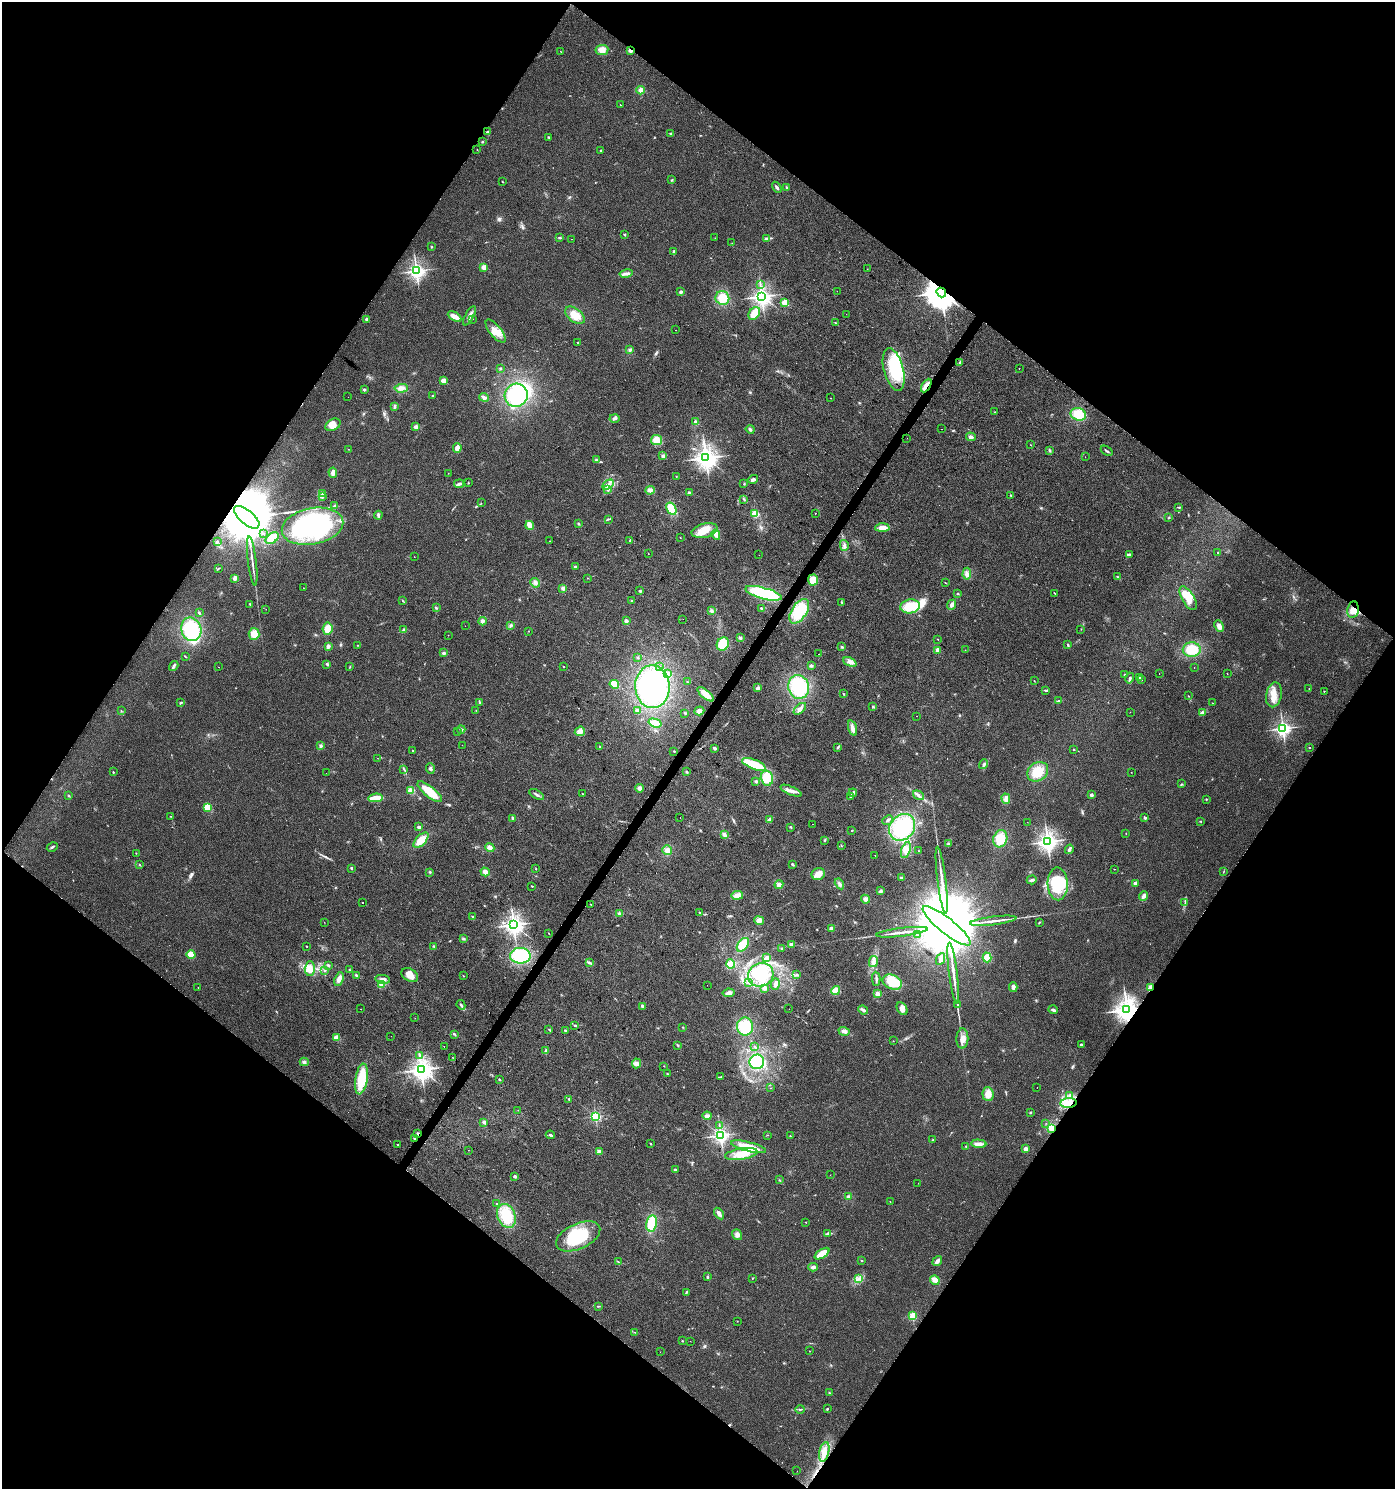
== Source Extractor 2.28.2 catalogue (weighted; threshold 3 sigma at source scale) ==
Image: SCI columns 249-5819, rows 1-5948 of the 6001 x 5954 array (HDU 1 of 3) = the unmasked area's bounding box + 8 px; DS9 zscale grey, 4 x 4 block average (1 PNG px = mean of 4 x 4 image px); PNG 1397 x 1491 px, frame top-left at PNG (2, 2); each listed source drawn as its Kron ellipse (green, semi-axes under 4 px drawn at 4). Shown black and unused: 49% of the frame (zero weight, under 2 of 3 exposures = <1% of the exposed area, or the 3 px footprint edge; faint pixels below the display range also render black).
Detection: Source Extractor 2.28.2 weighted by HDU 2 'WHT'. Background 0.0242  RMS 0.0061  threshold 0.0276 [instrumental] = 3 sigma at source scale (4.5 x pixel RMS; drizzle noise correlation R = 1.50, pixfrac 1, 0.0396/0.0396 arcsec/px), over >= 5 px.
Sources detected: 514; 1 too faint to see at this stretch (4 x 4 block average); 11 inside a brighter object's white glare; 3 cosmic-ray / hot-pixel residue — neither listed nor drawn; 2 coinciding with a brighter row at this scale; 21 inside a brighter listed object's ellipse — not listed separately; the other 476 listed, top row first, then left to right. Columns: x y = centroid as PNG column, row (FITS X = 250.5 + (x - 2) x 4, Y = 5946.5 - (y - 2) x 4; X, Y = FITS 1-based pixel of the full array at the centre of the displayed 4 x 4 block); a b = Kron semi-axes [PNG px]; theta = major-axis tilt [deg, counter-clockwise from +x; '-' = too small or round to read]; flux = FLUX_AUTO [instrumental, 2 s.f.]
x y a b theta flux
602 50 6 5 - 24
630 50 2 2 - 60
561 52 2 2 - 1.1
641 90 4 3 - 18
620 105 2 2 - 1.8
487 132 3 2 - 4.5
670 133 3 2 - 2.3
548 137 3 2 - 2.6
482 142 2 2 - 4.4
477 150 2 2 - 1.2
601 150 2 2 - 7.1
672 180 3 2 - 2.5
503 182 3 2 - 1.9
777 187 6 2 -58 5.7
787 187 3 2 - 3.3
625 234 2 2 - 11
559 238 4 2 - 3.9
715 238 2 2 - 0.96
766 238 4 3 - 5.9
571 239 2 2 - 1.8
732 243 2 2 - 0.87
432 247 2 2 - 2.5
674 251 3 2 - 4.5
483 267 2 2 - 100
867 269 2 2 - 0.92
416 271 3 2 - 1600
626 273 6 3 12 11
760 285 2 2 - 1.6
837 291 2 2 - 0.65
681 292 2 2 - 25
941 292 5 4 - 11000
762 296 3 3 - 2000
722 298 7 6 - 68
784 303 2 2 - 160
754 313 7 5 58 40
846 314 2 2 - 0.62
575 315 11 6 -39 51
454 316 7 3 -28 27
469 316 11 3 59 15
366 319 3 2 - 7.5
472 319 2 2 - 1.6
835 323 2 2 - 1.5
675 330 2 2 - 1.8
496 331 14 6 -51 37
578 342 2 2 - 3.8
630 350 2 2 - 2.4
960 362 3 2 - 3.8
500 368 2 2 - 2.2
1019 368 2 2 - 1.2
894 370 22 9 -75 210
443 381 2 2 - 100
926 386 7 3 59 20
401 388 7 4 4 17
364 390 2 2 - 5.2
516 395 12 11 - 190
433 396 3 2 - 3
348 397 2 2 - 0.63
484 397 5 4 - 10
831 398 2 2 - 0.79
394 407 4 2 - 4.6
995 412 2 2 - 2
1078 414 8 6 -18 69
615 418 5 3 - 8.5
696 422 3 3 - 11
333 425 8 5 30 40
416 427 4 3 - 14
750 429 4 2 - 7.4
942 429 2 2 - 3.6
971 437 5 3 - 9.5
907 438 2 2 - 1.6
657 440 5 5 - 37
1031 445 2 2 - 1.1
457 448 5 3 - 20
348 449 2 2 - 1
1049 450 3 2 - 3.6
1107 451 6 2 -35 6.2
663 456 4 3 - 8.6
1085 457 2 2 - 0.74
706 458 3 3 - 3100
596 460 3 2 - 3.4
333 473 5 3 - 19
448 473 2 2 - 0.76
676 476 2 2 - 2
753 479 5 2 - 11
469 483 2 2 - 1.1
459 484 5 3 - 10
744 484 2 2 - 2.3
608 485 6 3 31 14
608 490 2 2 - 8.6
650 490 5 4 - 14
322 493 2 2 - 2.7
689 493 2 2 - 23
1011 495 2 2 - 2.5
322 497 3 2 - 2.8
744 499 3 2 - 3
481 503 2 2 - 1
335 506 2 2 - 29
1178 507 4 2 - 2.9
671 509 6 4 -60 74
815 513 2 2 - 2.5
755 514 2 2 - 270
378 515 4 3 - 6.5
247 517 15 7 -40 69000
1169 517 3 2 - 2.1
608 519 4 2 - 4.8
578 524 3 2 - 3.1
530 525 4 3 - 38
312 526 31 18 11 550
882 528 7 4 2 22
704 531 13 7 14 49
263 533 2 2 - 4
716 535 5 3 - 18
680 537 2 2 - 1.3
272 538 7 5 40 63
630 540 3 2 - 3.4
217 541 3 2 - 2.9
550 541 2 2 - 0.84
844 545 5 3 - 8.9
1217 552 2 2 - 1.5
648 554 2 2 - 1.3
759 555 2 2 - 0.46
1129 555 3 2 - 13
414 557 2 2 - 0.71
252 561 25 2 -83 19
575 567 2 2 - 22
218 569 3 2 - 2
967 574 6 4 85 13
1117 577 3 2 - 3.4
235 578 3 3 - 18
587 578 2 2 - 1.3
813 580 5 5 - 41
535 583 5 4 - 11
945 583 3 2 - 1.5
303 588 2 2 - 0.81
563 588 4 3 - 9.2
640 591 2 2 - 16
764 593 19 5 -15 230
1055 593 2 2 - 1.5
958 594 3 2 - 2.5
1188 598 13 6 -59 53
631 600 2 2 - 2.4
402 601 2 2 - 1.5
842 602 2 2 - 3.4
250 604 2 2 - 1.9
951 605 5 3 - 11
910 606 10 7 10 90
436 608 3 2 - 3.1
761 608 2 2 - 13
266 609 2 2 - 0.76
711 610 3 3 - 5.2
1353 610 8 5 80 30
799 611 14 7 57 120
199 613 3 2 - 4.7
683 619 2 2 - 0.55
482 621 4 3 - 11
626 621 2 2 - 41
511 625 3 3 - 7.3
465 626 2 2 - 0.55
1219 626 6 4 -64 20
191 629 12 10 -71 210
328 629 6 5 - 38
1081 629 2 2 - 0.91
404 630 3 2 - 4.9
528 631 2 2 - 1.1
254 634 6 5 - 37
448 635 2 2 - 0.83
740 638 3 3 - 6.8
937 639 3 2 - 1.4
723 644 7 6 - 75
358 645 2 2 - 1.2
1068 645 3 2 - 3
328 646 4 3 - 9.2
842 647 3 2 - 3.4
938 650 2 2 - 77
965 650 2 2 - 0.85
1192 650 9 7 -2 110
444 653 4 3 - 5.6
818 654 2 2 - 3.4
185 657 2 2 - 1.3
638 658 2 2 - 1.6
850 662 7 4 -26 16
327 664 3 2 - 6.3
174 666 5 2 - 8.8
811 666 3 3 - 5.9
218 667 2 2 - 2.3
350 667 3 2 - 1.8
563 667 2 2 - 3.3
660 667 2 2 - 3.1
1194 667 2 2 - 0.71
1227 673 2 2 - 1.1
667 674 4 3 - 8.8
1159 674 2 2 - 0.77
1125 675 3 2 - 3.9
1139 677 3 2 - 6.2
1130 678 5 2 - 7.6
1141 679 3 2 - 3
1034 681 2 2 - 1.1
687 682 2 2 - 1.2
614 684 5 3 - 44
652 687 21 17 -87 410
799 687 12 10 -77 190
758 688 4 3 - 9
1309 689 2 2 - 1.3
1045 690 3 2 - 3.6
1324 691 2 2 - 2.9
706 694 10 4 -40 32
843 694 2 2 - 1.9
1274 695 12 7 78 45
1188 696 2 2 - 1.9
1058 701 3 2 - 3.2
480 702 3 2 - 3.7
181 703 3 2 - 3.8
1212 703 2 2 - 0.86
873 707 3 2 - 3.4
800 709 7 3 43 13
476 710 2 2 - 1.4
121 711 2 2 - 1
637 711 3 3 - 12
699 711 5 3 - 15
1130 712 2 2 - 0.79
1203 712 3 3 - 6
685 713 3 2 - 2.9
916 716 2 2 - 1.5
655 723 7 3 -16 46
853 728 8 3 -72 18
1283 728 2 2 - 1300
461 729 4 2 - 4.5
580 731 5 4 - 19
457 732 2 2 - 0.87
462 745 2 2 - 0.81
321 746 4 3 - 7.5
600 746 2 2 - 6.1
838 747 2 2 - 2.4
714 748 3 3 - 6
1310 748 2 2 - 1.4
1074 749 2 2 - 2
413 751 2 2 - 8.8
674 751 2 2 - 2.3
377 758 2 2 - 0.65
754 764 12 5 -22 120
984 764 5 2 - 5.9
404 769 3 2 - 2.8
430 769 5 3 - 10
113 772 2 2 - 4.4
687 772 2 2 - 5.4
1038 772 11 9 38 80
1131 772 2 2 - 0.9
326 773 2 2 - 0.65
767 778 7 6 - 79
756 781 3 3 - 4.7
1182 784 3 2 - 2.9
639 788 4 4 - 9.3
411 790 2 2 - 170
791 791 11 4 -23 20
430 792 15 5 -38 93
853 793 4 2 - 12
536 794 8 2 -32 11
582 794 2 2 - 2.6
918 795 6 3 -33 10
1091 795 2 2 - 25
69 796 2 2 - 1.6
850 796 3 2 - 3.6
375 798 7 3 4 55
1006 799 5 3 - 17
1206 799 2 2 - 2.1
208 807 4 3 - 70
171 816 2 2 - 1.2
513 818 4 2 - 6.2
680 818 2 2 - 8.8
1145 818 3 2 - 6.2
770 820 4 4 - 10
888 820 6 2 41 5.6
1200 821 3 2 - 2
1027 822 2 2 - 0.7
812 824 2 2 - 1.3
419 827 2 2 - 33
791 827 3 2 - 2.9
902 827 14 12 47 220
852 830 2 2 - 2.6
1126 833 2 2 - 1.2
724 835 4 3 - 12
1000 839 9 7 69 73
421 840 9 5 45 56
824 841 2 2 - 1.9
1047 842 3 3 - 2200
948 844 2 2 - 8
841 846 2 2 - 1.7
52 847 5 2 - 5.5
490 848 5 3 - 16
1069 849 5 2 - 11
667 850 5 4 - 14
906 850 8 4 73 23
919 851 2 2 - 1.6
136 853 2 2 - 1.6
875 855 2 2 - 1.7
139 864 3 2 - 2.1
792 864 2 2 - 17
351 868 2 2 - 14
536 869 2 2 - 1.9
1114 869 2 2 - 1.4
1224 871 2 2 - 1.3
430 872 3 2 - 3.2
485 872 5 3 - 20
818 874 7 6 - 31
901 877 3 2 - 4.5
942 880 34 2 -83 44
1032 880 5 3 - 8.7
1135 883 3 2 - 7.1
839 884 6 3 -59 8.5
1058 884 16 10 -88 130
779 885 4 4 - 12
532 886 2 2 - 4.8
881 891 3 3 - 6.4
737 895 6 4 4 20
1143 896 5 3 - 11
866 899 5 4 - 13
362 902 2 2 - 2.6
1185 902 2 2 - 1.5
591 904 3 2 - 2.1
700 912 2 2 - 1.5
619 914 4 3 - 9.9
473 917 3 2 - 4
759 920 5 3 - 16
993 921 23 2 7 29
324 922 2 2 - 1.3
1039 922 2 2 - 2.6
513 925 3 3 - 2200
947 926 30 7 -38 120000
831 929 2 2 - 59
902 932 26 2 7 27
549 933 2 2 - 2.6
917 935 2 2 - 2
464 939 3 2 - 4
743 945 8 5 51 60
791 945 3 2 - 13
306 946 2 2 - 2.8
434 946 3 2 - 4.1
781 949 2 2 - 1.4
191 954 4 4 - 45
520 956 10 8 0 170
987 957 5 4 - 35
766 958 4 3 - 14
940 959 6 3 63 10
873 962 5 4 - 14
589 963 4 3 - 6.1
731 964 4 4 - 30
328 965 2 2 - 14
310 968 7 5 88 28
324 970 2 2 - 1.3
349 970 2 2 - 1.4
953 973 31 2 -83 40
356 975 3 2 - 4.4
410 975 9 6 -31 33
761 975 13 11 32 120
797 975 3 2 - 4.2
464 976 2 2 - 1.9
339 979 7 4 71 16
383 979 7 3 -10 14
876 979 7 2 -87 7.2
892 982 10 7 -23 73
748 983 3 2 - 3.3
775 984 6 3 86 11
381 985 4 4 - 9.3
707 985 2 2 - 0.61
198 987 2 2 - 0.88
1013 987 5 3 - 14
1150 987 3 2 - 47
765 988 4 3 - 7
836 991 4 4 - 39
729 993 6 3 9 12
877 994 2 2 - 76
957 1004 3 2 - 2.9
461 1005 5 2 - 7.6
642 1006 3 3 - 6.6
360 1009 2 2 - 0.95
789 1009 2 2 - 0.81
902 1009 7 5 -61 18
863 1010 5 2 - 11
1053 1010 5 3 - 8.2
1127 1010 3 3 - 3800
415 1018 2 2 - 0.72
575 1025 2 2 - 5.2
683 1027 2 2 - 1.2
745 1027 9 8 - 120
549 1029 2 2 - 1.6
565 1030 3 2 - 4.8
844 1031 6 3 -16 14
454 1034 3 2 - 4
391 1036 2 2 - 0.79
337 1037 2 2 - 120
962 1038 10 6 88 27
893 1041 2 2 - 1.4
678 1045 3 2 - 2.8
1081 1045 2 2 - 16
444 1046 2 2 - 0.68
755 1047 2 2 - 6
546 1050 2 2 - 2.6
419 1055 2 2 - 2
452 1057 2 2 - 1.1
304 1062 4 3 - 8.9
757 1062 7 7 - 87
636 1063 5 4 - 13
664 1066 2 2 - 2.2
421 1069 3 3 - 3000
668 1074 2 2 - 2.6
721 1077 3 2 - 3.3
361 1079 15 6 81 120
499 1079 2 2 - 9
1037 1087 2 2 - 0.46
771 1088 2 2 - 0.96
988 1094 7 5 -84 37
1070 1095 4 3 - 8.2
569 1099 2 2 - 4.2
1068 1103 8 5 5 57
518 1110 2 2 - 0.78
1031 1112 2 2 - 3.2
596 1116 2 2 - 560
707 1116 4 3 - 12
484 1122 2 2 - 33
1046 1123 2 2 - 0.98
719 1125 2 2 - 1.2
1052 1128 3 3 - 32
418 1134 3 2 - 6.4
550 1135 5 3 - 7.6
721 1135 2 2 - 1300
767 1135 2 2 - 1.4
790 1136 2 2 - 3.4
414 1138 2 2 - 15
932 1140 3 2 - 1.7
650 1144 2 2 - 5.3
979 1144 7 3 -2 19
397 1145 2 2 - 3.2
966 1146 2 2 - 6.7
748 1147 18 4 -14 86
1025 1149 2 2 - 62
469 1150 2 2 - 0.49
599 1152 2 2 - 72
741 1154 16 5 9 58
675 1170 2 2 - 24
830 1175 2 2 - 1.1
515 1176 2 2 - 26
779 1180 2 2 - 2.1
918 1183 2 2 - 2.2
848 1197 2 2 - 18
890 1201 2 2 - 1
497 1204 2 2 - 9.3
719 1214 6 3 -54 15
506 1216 12 9 -68 110
805 1222 2 2 - 1.2
652 1223 8 5 78 110
828 1234 3 2 - 4.7
737 1235 6 4 -54 14
578 1236 23 12 24 200
822 1254 8 3 34 69
862 1260 3 2 - 2.2
937 1261 5 3 - 16
618 1262 3 2 - 1.9
813 1267 4 3 - 9.8
707 1277 2 2 - 8.9
753 1278 3 2 - 1.5
858 1279 2 2 - 3.2
935 1280 5 4 - 23
687 1292 4 2 - 3.8
598 1306 2 2 - 2.3
913 1316 2 2 - 260
737 1321 2 2 - 1.8
635 1332 2 2 - 1.2
682 1341 2 2 - 4.6
690 1341 2 2 - 0.63
809 1351 2 2 - 1.4
660 1352 2 2 - 0.68
829 1393 2 2 - 2
827 1408 2 2 - 2.2
800 1409 4 2 - 3.7
824 1452 10 5 77 31
797 1471 2 2 - 0.8
Overlapping masked pixels (flux is a lower limit): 11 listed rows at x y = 630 50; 941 292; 926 386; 247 517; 1353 610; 1150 987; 1127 1010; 1068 1103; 1052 1128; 418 1134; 414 1138
Diffuse or blended objects may show on this block-average render without a row.